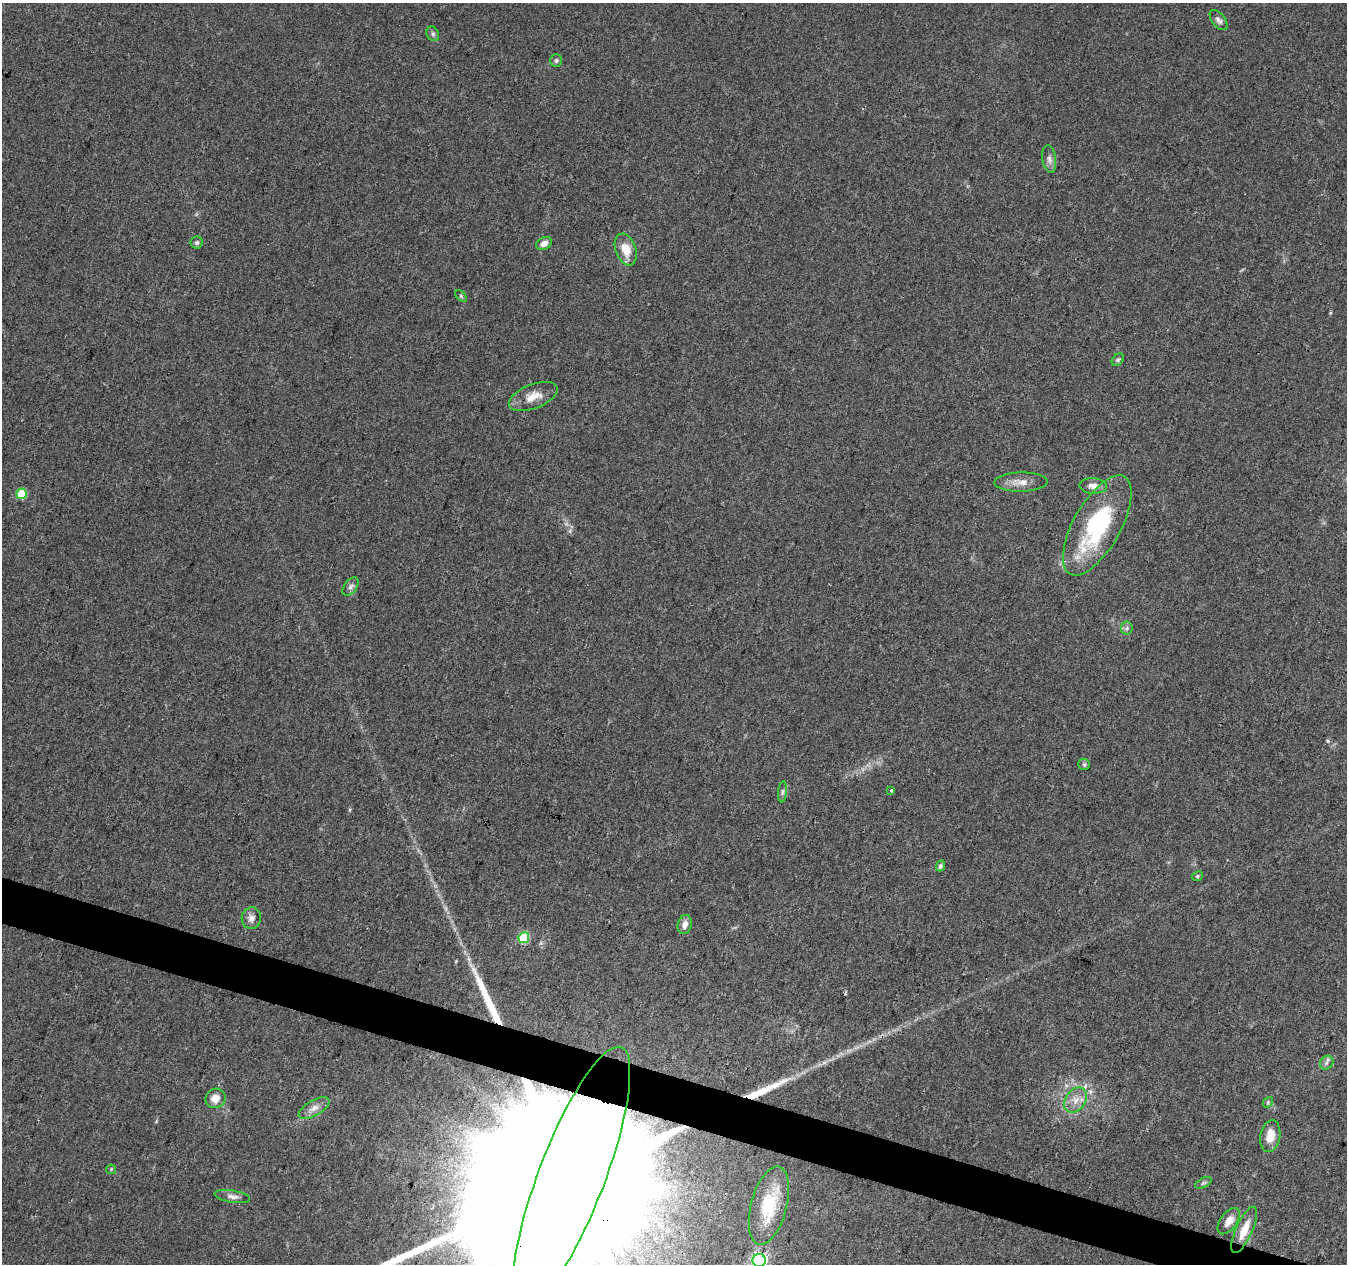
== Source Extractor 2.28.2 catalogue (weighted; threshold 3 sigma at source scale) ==
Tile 6 of 4 x 4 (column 2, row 2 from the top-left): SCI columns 1352-2696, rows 2803-4064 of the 5386 x 5539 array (HDU 1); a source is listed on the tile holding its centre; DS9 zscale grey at full resolution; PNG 1349 x 1266 px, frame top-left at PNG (2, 3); each listed source drawn as its Kron ellipse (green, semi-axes under 4 px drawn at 4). Shown black and unused: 3% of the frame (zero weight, under 3 of 4 exposures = <1% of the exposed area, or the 3 px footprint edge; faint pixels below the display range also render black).
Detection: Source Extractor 2.28.2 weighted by HDU 2 'WHT'; one run over the whole footprint, this tile lists its part. Background 0.0487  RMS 0.0044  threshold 0.0198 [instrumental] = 3 sigma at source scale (4.5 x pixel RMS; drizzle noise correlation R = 1.50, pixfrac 1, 0.0396/0.0396 arcsec/px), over >= 5 px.
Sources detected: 40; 2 long thin detections or spike segments (spike, bleed or trail) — neither listed nor drawn; the other 38 listed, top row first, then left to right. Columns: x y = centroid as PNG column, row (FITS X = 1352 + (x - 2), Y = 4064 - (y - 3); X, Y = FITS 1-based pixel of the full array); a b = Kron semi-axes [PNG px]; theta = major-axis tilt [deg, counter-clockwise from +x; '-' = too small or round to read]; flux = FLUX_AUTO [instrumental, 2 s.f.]
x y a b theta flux
1219 20 12 6 -52 1.6
433 34 7 6 - 1
556 61 6 6 - 1
1049 159 14 6 -81 2.3
197 243 6 6 - 0.98
544 243 8 6 26 3.1
626 249 16 10 -69 7.1
461 296 7 4 -46 0.63
1118 360 7 5 48 0.87
533 396 26 12 21 6.7
1021 482 26 9 1 5
1093 486 14 7 -4 3.3
22 494 5 5 - 19
1097 525 56 23 60 51
351 587 10 6 54 1.5
1127 628 6 6 - 1.1
1084 764 6 5 - 0.77
891 790 3 3 - 1.6
782 792 10 4 85 1.1
940 866 5 4 - 1.1
1197 876 6 4 25 0.69
251 918 11 9 83 2.6
685 924 10 7 74 2.8
524 938 5 5 - 28
1327 1063 7 6 - 1.3
215 1098 10 9 - 4.7
1076 1100 14 10 54 4.4
1268 1102 6 4 48 0.64
314 1108 17 7 31 3.5
1270 1136 16 10 80 6.6
111 1169 5 4 - 0.5
571 1177 139 33 69 120000
1203 1183 9 4 26 0.9
232 1196 18 6 -10 2.2
769 1205 40 18 75 19
1229 1221 15 8 55 4.3
1244 1230 25 8 66 8.2
759 1260 6 6 - 120
Overlapping masked pixels (flux is a lower limit): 1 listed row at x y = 571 1177
Isophote crosses this tile's border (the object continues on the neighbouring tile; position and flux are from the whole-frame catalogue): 2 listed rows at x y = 571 1177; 759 1260